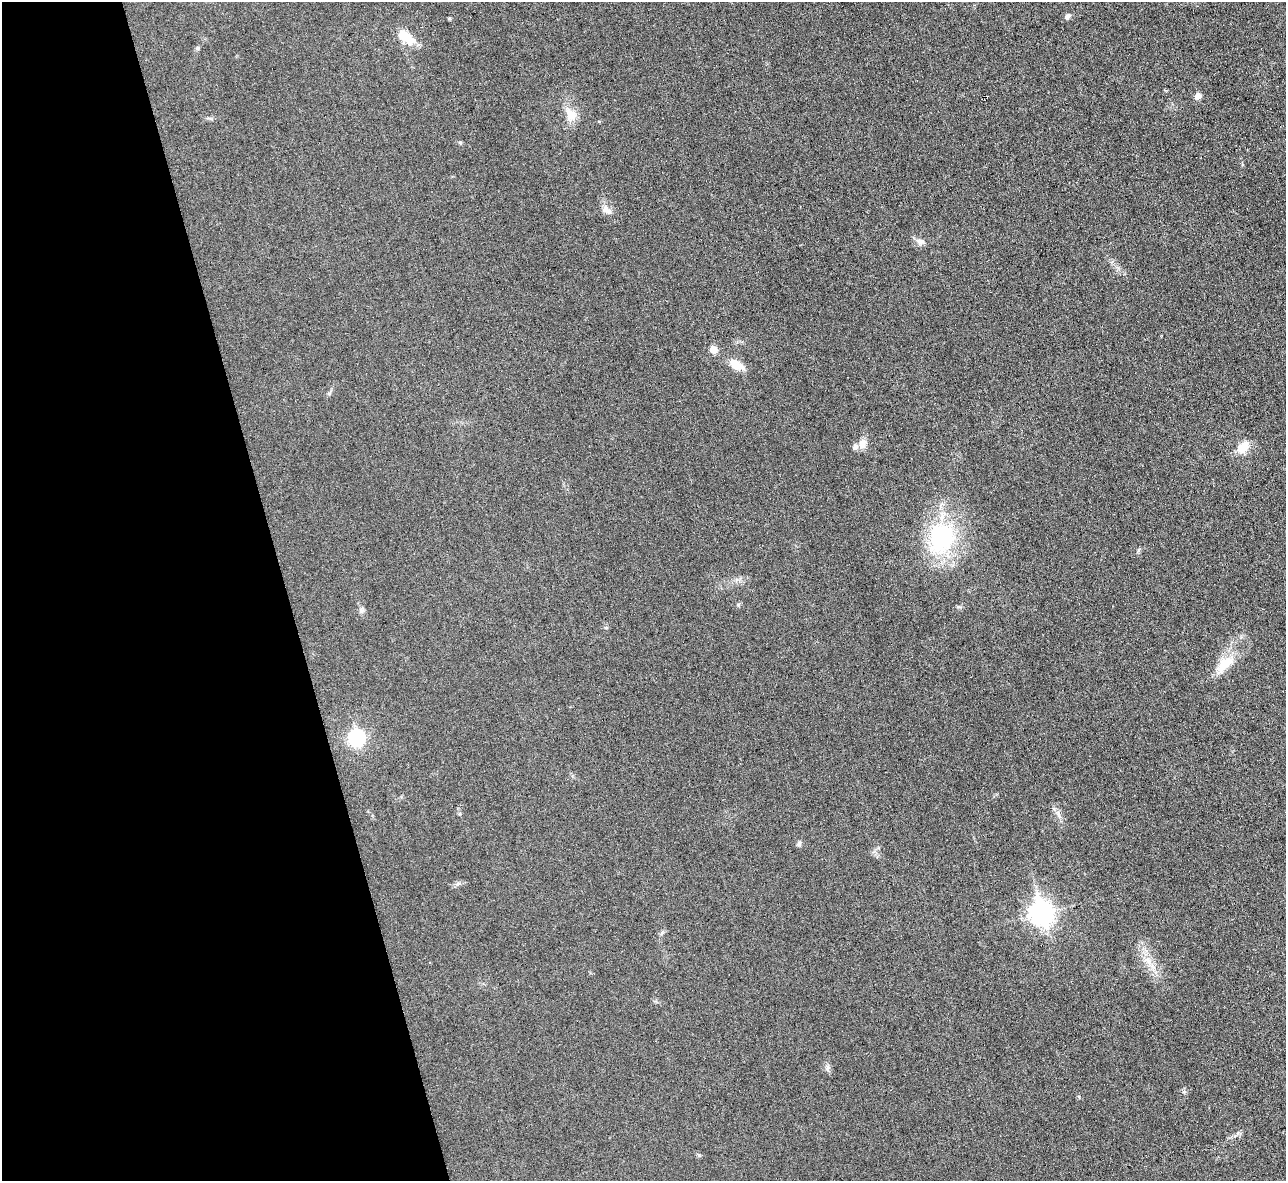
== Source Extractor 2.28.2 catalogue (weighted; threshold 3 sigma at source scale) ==
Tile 5 of 4 x 4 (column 1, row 2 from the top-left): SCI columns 1-1284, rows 2502-3680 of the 5139 x 5124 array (HDU 1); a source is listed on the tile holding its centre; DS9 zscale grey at full resolution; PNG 1288 x 1183 px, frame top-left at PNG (2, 2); no overlay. Shown black and unused: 22% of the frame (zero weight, under 3 of 6 exposures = <1% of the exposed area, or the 3 px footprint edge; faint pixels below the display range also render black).
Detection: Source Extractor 2.28.2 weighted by HDU 2 'WHT'; one run over the whole footprint, this tile lists its part. Background 0.035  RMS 0.0039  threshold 0.0158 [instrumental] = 3 sigma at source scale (4.09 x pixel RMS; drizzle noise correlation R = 1.36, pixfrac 0.8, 0.05/0.05 arcsec/px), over >= 5 px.
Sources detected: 26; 2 inside a brighter listed object's ellipse — not listed separately; the other 24 listed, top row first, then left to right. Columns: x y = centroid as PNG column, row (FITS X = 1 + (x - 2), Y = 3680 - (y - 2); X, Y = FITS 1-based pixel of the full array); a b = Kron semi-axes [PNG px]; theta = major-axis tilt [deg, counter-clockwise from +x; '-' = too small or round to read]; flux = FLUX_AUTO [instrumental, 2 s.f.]
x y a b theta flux
1067 16 6 5 - 1.3
449 19 4 4 - 0.44
406 37 22 11 -32 7.4
197 48 5 5 - 0.63
1198 96 8 7 - 1.8
571 114 21 14 -62 5
599 122 5 3 - 0.32
460 143 5 5 - 0.46
605 209 11 8 70 2
920 241 12 8 -11 1.9
713 349 6 6 - 4.2
736 365 21 10 -30 4.7
329 394 6 4 19 0.53
862 444 13 9 79 2.6
1243 447 17 10 50 5.6
941 538 42 33 74 38
361 611 8 6 -1 0.94
1224 663 30 14 30 7.9
357 737 9 8 - 39
1059 815 14 5 -69 1.8
799 843 7 5 69 0.74
1041 913 10 9 - 240
1148 960 13 9 -47 3.4
828 1067 8 5 73 0.98
Unlisted compact peaks at least as high as the median listed source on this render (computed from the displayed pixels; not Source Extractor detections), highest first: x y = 738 605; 699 1155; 958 607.